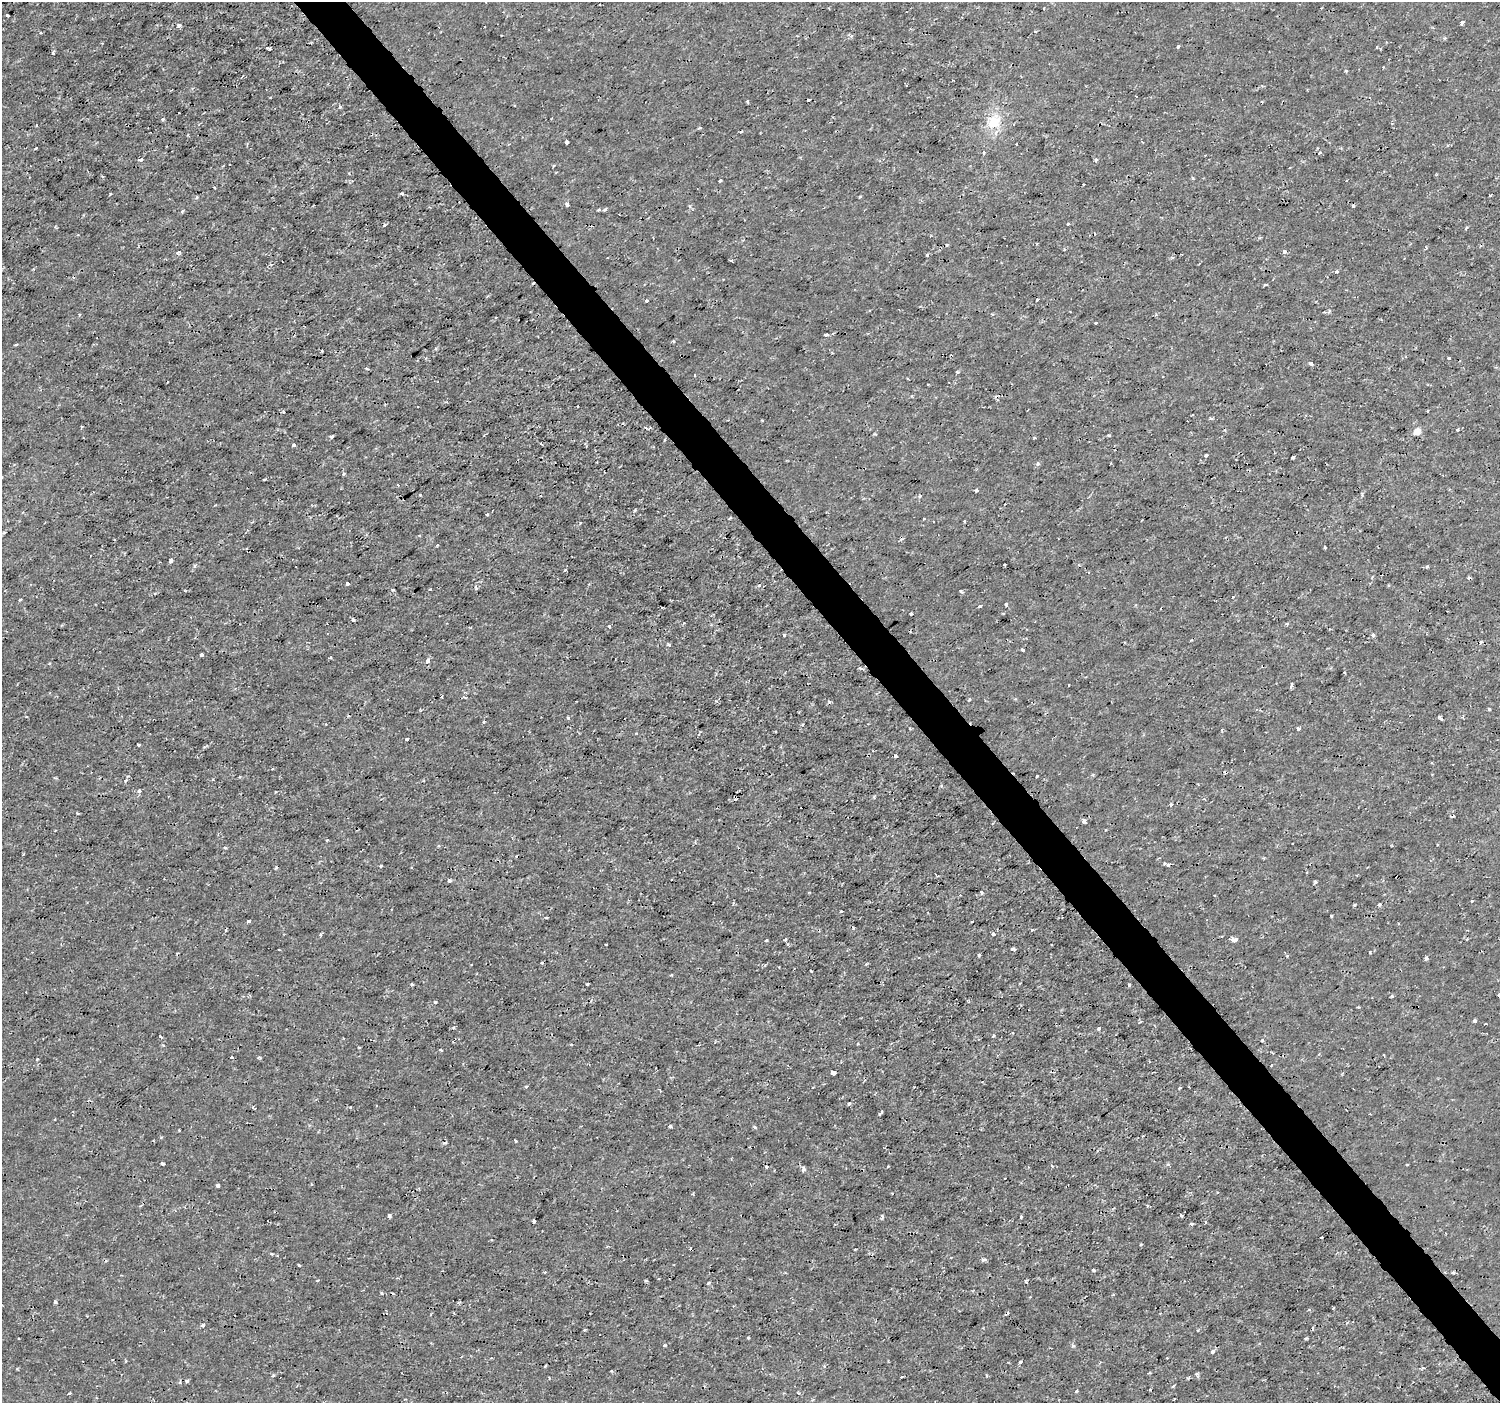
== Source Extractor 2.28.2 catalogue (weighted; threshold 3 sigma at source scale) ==
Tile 6 of 4 x 4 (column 2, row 2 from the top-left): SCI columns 1499-2996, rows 2942-4342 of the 5994 x 5944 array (HDU 1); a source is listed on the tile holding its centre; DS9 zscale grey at full resolution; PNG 1502 x 1405 px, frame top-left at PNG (2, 2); no overlay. Shown black and unused: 3% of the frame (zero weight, under 2 of 3 exposures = <1% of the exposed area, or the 3 px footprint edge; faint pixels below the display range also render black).
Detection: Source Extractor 2.28.2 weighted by HDU 2 'WHT'; one run over the whole footprint, this tile lists its part. Background 3.36e-04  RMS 0.0011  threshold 0.00488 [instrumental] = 3 sigma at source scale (4.5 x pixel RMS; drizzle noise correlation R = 1.50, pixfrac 1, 0.0396/0.0396 arcsec/px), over >= 5 px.
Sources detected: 268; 25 cosmic-ray / hot-pixel residue — not listed; the other 243 listed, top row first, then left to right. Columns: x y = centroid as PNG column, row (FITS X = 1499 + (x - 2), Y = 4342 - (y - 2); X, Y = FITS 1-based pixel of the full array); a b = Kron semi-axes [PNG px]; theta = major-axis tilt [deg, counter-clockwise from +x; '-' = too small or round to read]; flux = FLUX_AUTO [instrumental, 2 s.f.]
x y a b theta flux
7 15 3 3 - 0.24
1462 22 4 3 - 0.53
179 26 3 3 - 0.72
485 26 2 2 - 0.1
1035 32 3 2 - 0.1
851 36 5 3 - 0.14
268 48 4 3 - 0.56
53 53 4 3 - 0.11
1346 71 3 3 - 0.15
1136 96 2 2 - 0.085
809 100 3 3 - 0.21
748 102 3 2 - 0.15
340 107 5 4 - 0.14
163 119 4 3 - 0.23
994 122 21 15 54 2.4
36 126 3 2 - 0.096
567 142 4 4 - 0.7
1142 142 4 2 - 0.09
35 148 4 2 - 0.18
1320 152 3 2 - 0.18
984 153 4 3 - 0.12
140 159 4 3 - 0.34
1096 160 4 4 - 0.16
349 174 4 3 - 0.13
1193 178 5 3 - 0.11
720 181 4 3 - 0.13
214 187 3 2 - 0.1
110 194 4 2 - 0.095
402 194 3 3 - 0.16
1490 195 4 2 - 0.088
197 197 5 3 - 0.11
860 197 4 2 - 0.097
567 204 4 3 - 0.83
1353 206 3 2 - 0.12
598 210 3 3 - 0.25
182 211 4 3 - 0.18
1068 224 3 2 - 0.22
1466 228 4 3 - 0.12
947 245 3 3 - 0.1
1284 252 3 3 - 0.5
178 253 8 4 36 0.2
927 255 4 3 - 0.11
1172 258 4 4 - 0.16
731 260 3 3 - 0.43
33 269 4 3 - 0.099
1337 272 4 4 - 0.19
1265 285 5 2 - 0.14
646 300 3 3 - 0.48
1037 300 3 3 - 0.18
1096 323 3 3 - 0.19
826 335 3 3 - 0.48
673 341 3 3 - 0.32
16 344 4 3 - 0.1
435 348 4 3 - 0.16
322 351 3 2 - 0.17
1448 359 3 3 - 0.15
1311 363 5 4 - 0.25
366 368 5 3 - 0.13
958 372 4 4 - 0.12
695 375 3 2 - 0.11
1428 411 3 2 - 0.095
1211 418 5 4 - 0.17
762 420 4 3 - 0.074
81 426 3 3 - 0.097
646 428 3 2 - 0.15
1457 429 3 3 - 0.22
1417 431 6 5 - 0.78
1109 435 3 3 - 0.22
331 437 4 3 - 0.24
541 444 4 2 - 0.099
293 445 3 3 - 0.26
1206 455 3 3 - 0.35
1293 457 3 3 - 0.35
597 462 2 2 - 0.072
343 474 4 3 - 0.15
264 479 5 2 - 0.1
976 490 4 3 - 0.2
920 496 4 4 - 0.13
635 510 3 3 - 0.16
486 515 3 3 - 0.18
964 521 3 3 - 0.22
437 545 3 2 - 0.11
1325 547 3 3 - 0.23
171 561 4 3 - 0.6
194 566 5 3 - 0.15
1427 566 4 3 - 0.12
565 570 4 3 - 0.091
348 584 4 3 - 0.19
759 585 4 3 - 0.19
392 589 5 3 - 0.11
430 589 3 3 - 0.13
961 591 3 3 - 0.33
20 600 3 3 - 0.15
1006 604 3 3 - 0.2
979 606 3 3 - 0.65
911 614 3 3 - 0.43
353 619 3 3 - 0.24
1287 624 4 4 - 0.12
609 626 4 3 - 0.13
784 635 4 3 - 0.18
1373 635 4 3 - 0.56
1481 642 4 3 - 0.11
669 645 4 3 - 0.52
1023 650 3 3 - 0.46
201 654 3 3 - 0.48
331 658 3 3 - 0.12
428 661 4 3 - 0.69
861 668 5 4 - 0.18
1291 685 6 3 80 0.23
442 697 3 2 - 0.12
465 698 4 3 - 0.13
969 699 4 3 - 0.12
1489 709 4 3 - 0.46
1440 717 6 3 -52 0.24
568 718 4 4 - 0.13
484 722 4 3 - 0.13
1298 728 4 4 - 0.28
910 729 3 2 - 0.12
407 739 3 3 - 0.36
138 745 3 3 - 0.31
895 756 4 3 - 0.32
1037 776 3 3 - 0.22
239 777 3 3 - 0.095
126 781 4 3 - 0.18
941 786 3 3 - 0.18
139 791 5 4 - 0.16
735 796 3 3 - 0.29
874 797 4 3 - 0.13
1172 804 4 3 - 0.14
78 813 3 2 - 0.15
1084 821 4 3 - 0.71
55 831 3 2 - 0.083
327 840 4 3 - 0.082
438 846 4 3 - 0.11
225 848 5 3 - 0.099
1168 865 4 3 - 0.38
381 866 3 3 - 0.13
276 867 4 3 - 0.12
449 880 4 4 - 0.27
1316 882 4 3 - 0.2
981 892 5 2 - 0.12
960 895 3 2 - 0.15
1214 895 2 2 - 0.089
1472 901 3 2 - 0.099
1379 904 3 3 - 0.2
1355 905 3 2 - 0.16
841 911 3 3 - 0.11
1331 916 3 3 - 0.12
546 918 4 2 - 0.1
249 921 3 3 - 0.35
1031 930 4 3 - 0.11
993 934 4 3 - 0.33
320 935 3 3 - 0.19
1235 939 5 4 - 1.2
1467 939 3 3 - 0.1
766 940 3 2 - 0.16
785 940 3 3 - 0.14
787 944 3 3 - 0.2
606 945 2 2 - 0.085
1013 949 4 3 - 0.34
279 950 3 2 - 0.1
1370 952 3 2 - 0.12
979 955 4 3 - 0.4
1287 956 3 3 - 0.13
1426 958 4 4 - 0.21
541 963 3 3 - 0.21
811 971 3 3 - 0.45
671 975 4 3 - 0.091
412 984 3 3 - 0.13
587 984 3 3 - 0.22
1129 985 3 3 - 0.19
1499 995 4 3 - 0.81
1392 996 4 4 - 0.13
435 1002 3 3 - 0.23
1475 1021 3 3 - 0.3
1485 1024 3 2 - 0.092
1098 1029 3 3 - 0.28
160 1036 4 3 - 0.15
993 1036 3 3 - 0.21
1262 1041 4 3 - 0.096
858 1044 3 2 - 0.1
441 1050 5 2 - 0.11
231 1057 4 3 - 0.12
37 1059 3 3 - 0.19
833 1073 4 4 - 0.81
526 1087 4 3 - 0.13
1189 1087 2 2 - 0.071
1180 1088 3 3 - 0.62
849 1104 4 3 - 0.14
253 1108 5 3 - 0.12
880 1113 6 2 46 0.18
670 1126 4 3 - 0.22
755 1127 3 3 - 0.22
179 1130 2 2 - 0.074
1143 1136 4 2 - 0.1
515 1141 3 2 - 0.12
163 1163 4 3 - 0.34
1407 1165 3 2 - 0.14
766 1166 3 3 - 0.62
888 1166 3 2 - 0.089
803 1170 3 3 - 0.89
311 1184 4 3 - 0.088
218 1186 4 3 - 0.49
1147 1205 3 3 - 0.14
389 1216 4 3 - 0.22
882 1216 4 3 - 0.38
1181 1216 3 3 - 0.41
1021 1217 3 2 - 0.12
534 1221 4 3 - 0.31
1205 1222 3 3 - 0.12
1191 1224 4 4 - 0.15
1321 1237 3 2 - 0.13
271 1254 4 3 - 0.11
982 1260 6 4 17 0.25
299 1265 3 3 - 0.27
1094 1270 3 3 - 0.34
545 1272 3 3 - 0.1
1453 1272 6 4 0 0.14
646 1281 3 3 - 0.13
1026 1282 3 3 - 0.16
708 1283 3 3 - 0.19
381 1293 4 3 - 0.15
1113 1295 3 3 - 0.11
55 1302 4 4 - 0.18
1333 1308 2 2 - 0.096
203 1325 5 4 - 0.2
584 1330 3 2 - 0.2
1306 1338 5 3 - 0.11
664 1345 3 3 - 0.16
1073 1346 5 4 - 0.18
1212 1352 4 4 - 0.39
126 1361 3 3 - 0.11
1020 1362 3 3 - 0.29
1423 1368 5 3 - 0.1
1197 1374 4 4 - 0.19
273 1375 4 4 - 0.14
986 1375 4 3 - 0.11
902 1376 3 2 - 0.13
187 1381 4 4 - 0.18
1173 1387 4 3 - 0.16
1076 1391 4 3 - 0.27
69 1393 4 2 - 0.1
798 1393 3 3 - 0.093
Overlapping masked pixels (flux is a lower limit): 1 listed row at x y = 735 796
Isophote crosses this tile's border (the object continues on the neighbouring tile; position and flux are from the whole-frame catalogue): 1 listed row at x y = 1499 995
Unlisted compact peaks at least as high as the median listed source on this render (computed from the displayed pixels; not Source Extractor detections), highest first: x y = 420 495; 748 1338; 1178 46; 1038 464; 260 1058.